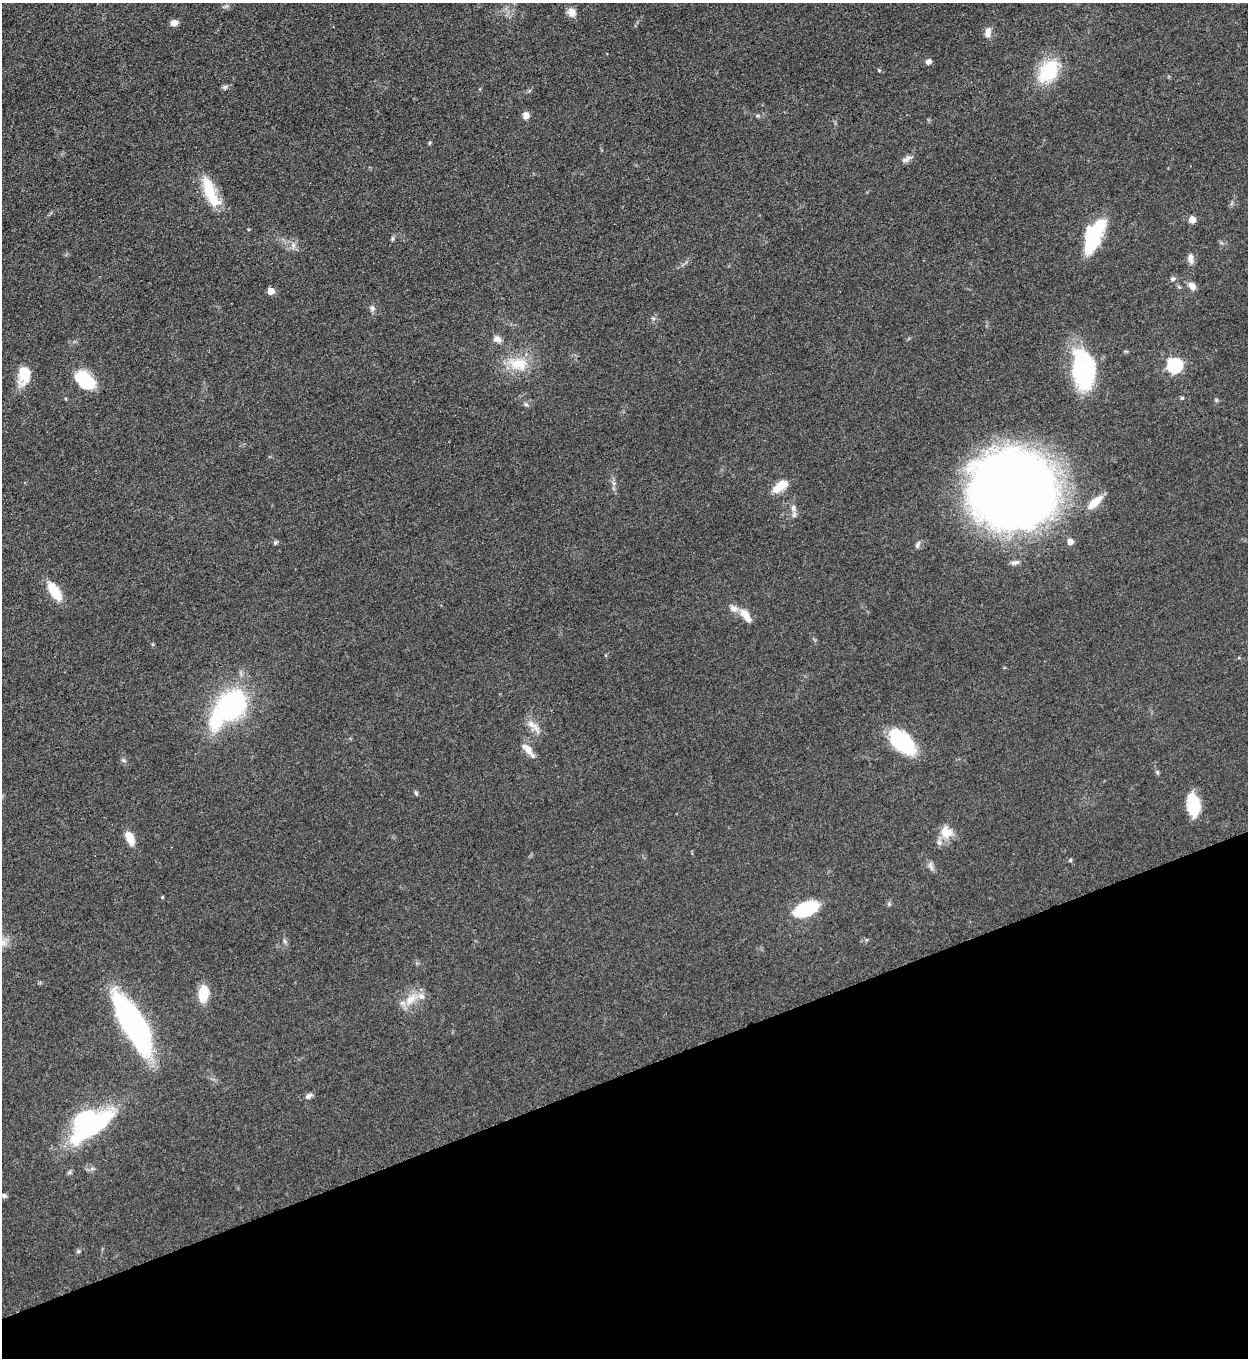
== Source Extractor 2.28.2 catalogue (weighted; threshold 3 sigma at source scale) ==
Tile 14 of 4 x 4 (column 2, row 4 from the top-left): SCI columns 1533-2778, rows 10-1365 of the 5427 x 5438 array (HDU 1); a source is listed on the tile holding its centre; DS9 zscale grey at full resolution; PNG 1250 x 1360 px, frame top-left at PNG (2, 3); no overlay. Shown black and unused: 21% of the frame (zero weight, under 3 of 5 exposures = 1% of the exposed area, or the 3 px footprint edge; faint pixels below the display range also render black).
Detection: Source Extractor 2.28.2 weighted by HDU 2 'WHT'; one run over the whole footprint, this tile lists its part. Background 0.0634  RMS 0.0057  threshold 0.0255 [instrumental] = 3 sigma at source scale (4.5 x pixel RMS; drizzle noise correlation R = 1.50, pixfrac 1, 0.05/0.05 arcsec/px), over >= 5 px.
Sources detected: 72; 7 inside a brighter object's white glare — not listed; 4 inside a brighter listed object's ellipse — not listed separately; the other 61 listed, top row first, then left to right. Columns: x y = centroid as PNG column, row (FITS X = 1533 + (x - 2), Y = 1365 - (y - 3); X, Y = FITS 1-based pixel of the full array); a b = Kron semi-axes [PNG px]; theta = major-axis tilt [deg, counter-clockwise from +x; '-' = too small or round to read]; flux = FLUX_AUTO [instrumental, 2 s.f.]
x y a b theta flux
572 12 11 10 - 4
174 23 8 6 23 3.5
988 32 12 8 78 4
928 62 8 6 44 2
879 70 5 4 - 0.65
1048 71 32 21 52 27
225 87 9 6 15 1.3
526 115 7 7 - 3.5
907 159 16 6 29 2.7
209 188 33 13 -70 22
1192 220 5 5 - 7.8
1093 236 29 21 48 25
392 239 6 4 89 0.89
293 245 9 6 -78 2.4
1191 258 11 7 -84 3.6
1172 279 6 6 - 1.5
1192 286 10 7 -51 3.4
271 291 5 5 - 8.7
372 308 8 7 - 1.7
497 339 11 8 -12 3
518 364 30 18 -10 17
1175 365 7 6 - 120
1081 372 42 20 -67 53
24 375 21 13 81 14
88 383 19 13 7 19
1182 398 5 4 - 0.97
1216 400 5 4 - 0.73
526 405 7 5 -46 1.2
780 486 18 8 35 11
1013 489 75 69 -30 600
1094 503 22 8 42 9
793 508 9 7 83 2.7
1070 541 5 5 - 4.7
275 543 6 5 - 1
917 545 11 5 66 1.5
1015 562 11 6 9 2.1
54 591 18 8 -56 17
746 616 20 8 -54 6.5
232 705 26 22 51 87
533 726 27 8 -43 5.2
903 742 26 13 -44 56
528 750 18 8 -46 5.3
123 760 6 5 - 1.1
1157 772 6 5 - 0.88
416 793 7 4 -78 0.99
1193 805 24 12 -80 18
946 832 16 14 -40 8.6
130 838 15 8 -68 8.1
1070 860 6 3 71 0.58
931 866 13 6 -76 2.2
806 909 17 9 20 58
285 941 6 6 - 1.2
3 943 11 10 - 4.1
203 993 14 8 84 17
411 999 22 11 42 9.5
134 1026 53 15 -59 190
309 1096 10 6 34 1.9
91 1126 53 16 34 76
69 1172 7 5 60 1
4 1196 6 5 - 1.3
78 1251 6 5 - 0.87
Isophote crosses this tile's border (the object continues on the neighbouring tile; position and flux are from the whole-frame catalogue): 1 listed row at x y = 3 943
Unlisted compact peaks at least as high as the median listed source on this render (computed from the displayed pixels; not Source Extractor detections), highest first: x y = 162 897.